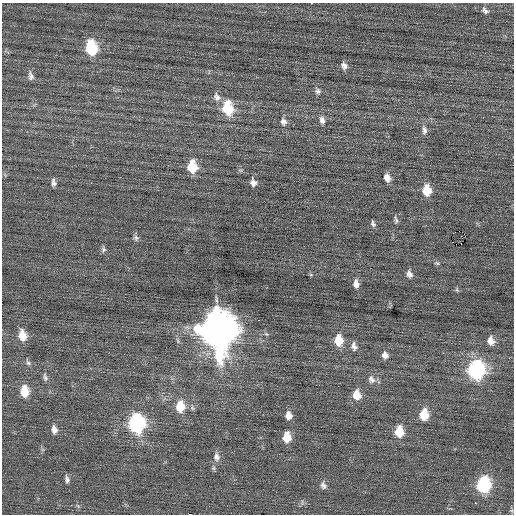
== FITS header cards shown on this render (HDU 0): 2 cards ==
NAXIS1  =                  512 / Axis length
NAXIS2  =                  512 / Axis length

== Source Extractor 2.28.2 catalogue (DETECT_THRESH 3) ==
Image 512 x 512 px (HDU 0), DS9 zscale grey, 1 PNG px = 1 image px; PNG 516 x 516 px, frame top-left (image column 1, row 512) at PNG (2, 3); no overlay
Background 0.0426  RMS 0.72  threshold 2.16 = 3 sigma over >= 5 px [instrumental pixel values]
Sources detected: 54; all 54 listed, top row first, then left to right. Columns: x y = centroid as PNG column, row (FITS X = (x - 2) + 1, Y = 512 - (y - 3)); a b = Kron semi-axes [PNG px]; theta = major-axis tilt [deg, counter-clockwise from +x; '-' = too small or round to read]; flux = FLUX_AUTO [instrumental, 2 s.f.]
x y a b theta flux
312 3 2 2 - 170
485 11 10 6 -44 160
91 48 11 8 -82 3200
344 66 9 7 -65 230
31 76 11 7 -74 200
318 91 8 7 - 140
217 97 11 9 -55 260
228 108 13 9 -83 2200
322 120 10 7 -77 230
283 122 10 8 -71 230
424 130 11 7 -76 200
192 167 11 8 -86 1400
387 178 10 7 -64 300
54 183 9 5 -78 170
253 183 10 7 -74 230
427 190 10 7 -84 990
396 220 10 4 -78 110
373 224 8 5 -67 120
136 238 8 7 - 130
461 244 3 2 - 44
103 250 9 6 81 110
437 263 7 4 -25 81
409 274 9 7 -61 220
356 284 10 7 -83 280
457 290 6 4 -46 69
258 320 2 2 - 130
217 330 17 13 -86 120000
22 335 13 8 -78 650
339 340 11 8 -84 860
491 341 11 8 -73 410
354 346 11 7 -78 210
385 355 9 7 -64 220
28 363 8 6 -61 130
476 370 11 9 85 8700
45 377 12 6 -75 150
371 379 12 9 -56 250
24 391 11 8 -86 990
357 395 10 8 -77 610
180 407 12 9 -90 1000
288 415 9 7 -83 340
424 415 10 8 88 1100
136 423 12 9 -89 8700
54 430 10 6 -77 270
399 432 10 8 -88 1000
287 437 10 7 88 770
279 454 3 2 - 41
217 457 12 8 -84 280
213 468 6 5 - 84
67 479 10 5 -75 160
323 485 10 7 -64 190
483 485 11 8 80 4600
475 502 3 2 - 100
78 506 7 4 -35 68
191 514 3 2 - 2100
At the frame edge (FLAGS 8, measured only in part): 2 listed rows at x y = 312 3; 191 514